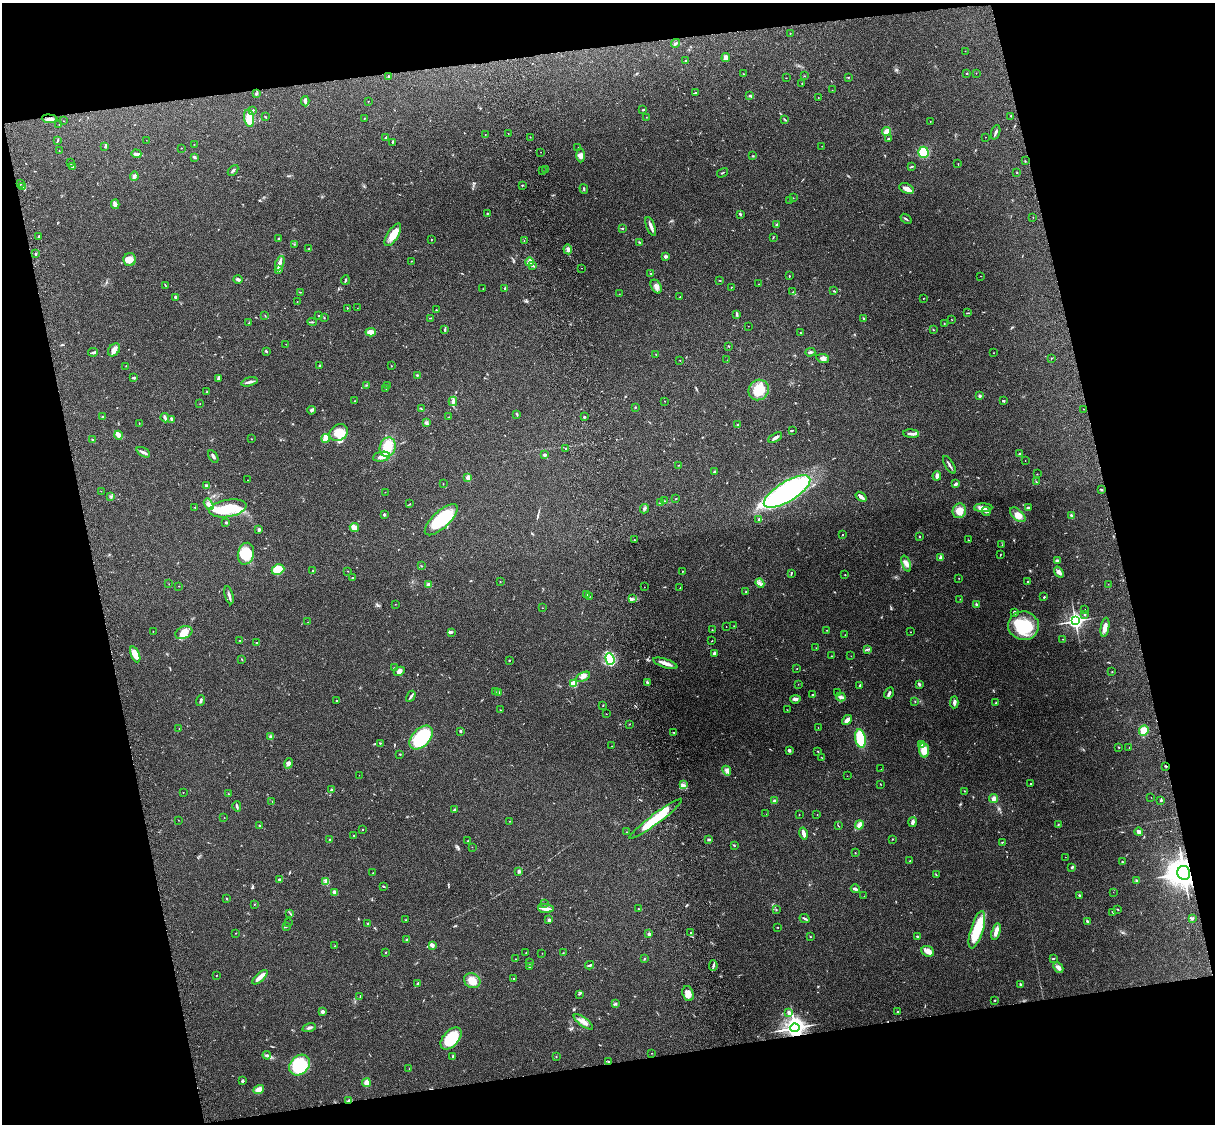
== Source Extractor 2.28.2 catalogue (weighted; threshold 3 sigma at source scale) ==
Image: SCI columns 119-4967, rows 164-4650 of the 5088 x 4927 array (HDU 1 of 3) = the unmasked area's bounding box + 8 px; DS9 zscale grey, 4 x 4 block average (1 PNG px = mean of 4 x 4 image px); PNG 1217 x 1126 px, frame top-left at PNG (2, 3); each listed source drawn as its Kron ellipse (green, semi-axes under 4 px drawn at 4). Shown black and unused: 25% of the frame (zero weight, under 3 of 4 exposures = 6% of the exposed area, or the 3 px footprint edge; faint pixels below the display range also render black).
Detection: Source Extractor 2.28.2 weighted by HDU 2 'WHT'. Background 0.211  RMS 0.0082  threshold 0.037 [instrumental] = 3 sigma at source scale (4.5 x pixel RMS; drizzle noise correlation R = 1.50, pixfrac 1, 0.05/0.05 arcsec/px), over >= 5 px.
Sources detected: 508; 2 too faint to see at this stretch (4 x 4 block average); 3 inside a brighter object's white glare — neither listed nor drawn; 6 coinciding with a brighter row at this scale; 14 inside a brighter listed object's ellipse — not listed separately; the other 483 listed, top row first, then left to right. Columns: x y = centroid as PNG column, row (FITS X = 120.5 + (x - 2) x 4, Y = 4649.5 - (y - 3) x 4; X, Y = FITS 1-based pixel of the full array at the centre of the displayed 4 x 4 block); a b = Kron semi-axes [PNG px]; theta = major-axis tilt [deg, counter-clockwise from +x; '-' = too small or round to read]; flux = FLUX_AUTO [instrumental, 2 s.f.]
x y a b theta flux
790 33 2 2 - 1.5
676 43 4 2 - 7.7
965 51 2 2 - 0.81
726 58 4 3 - 18
686 61 2 2 - 4.3
976 73 2 2 - 0.97
743 74 2 2 - 2.4
966 74 2 2 - 1.4
388 76 3 2 - 4.4
804 76 2 2 - 1.7
848 77 2 2 - 2.3
786 78 2 2 - 0.71
802 83 2 2 - 1.8
832 90 2 2 - 0.64
695 93 3 2 - 3.4
256 94 2 2 - 3.6
750 96 2 2 - 3.2
818 98 2 2 - 1.4
305 101 5 2 - 14
368 101 2 2 - 1.6
253 110 3 2 - 2.8
643 110 2 2 - 4.7
265 116 2 2 - 2.8
1011 116 2 2 - 2.2
646 117 2 2 - 1.1
249 118 9 5 -82 76
364 118 2 2 - 2.5
50 119 8 3 -4 16
785 120 4 2 - 4.4
63 121 2 2 - 1.4
930 121 2 2 - 1.1
59 125 2 2 - 2.3
887 131 4 3 - 39
996 132 7 2 70 9.9
508 133 2 2 - 2.3
485 135 2 2 - 1.1
386 137 3 2 - 7.2
530 137 2 2 - 1.4
986 137 2 2 - 1.1
888 139 3 2 - 3.4
146 140 2 2 - 1.1
57 141 4 2 - 4.2
392 142 4 2 - 4.4
194 144 2 2 - 1.2
822 146 2 2 - 0.91
104 147 2 2 - 0.81
181 148 2 2 - 1.2
578 148 2 2 - 1.1
59 151 2 2 - 2
541 152 2 2 - 0.97
923 152 5 5 - 88
136 154 5 2 - 14
581 155 7 4 -89 19
753 156 3 2 - 2.4
194 157 4 2 - 7.2
1025 161 2 2 - 2.5
71 163 2 2 - 3.7
958 164 2 2 - 1
912 166 3 2 - 3.8
72 167 3 2 - 5
233 170 6 2 47 8.7
545 170 2 2 - 3.2
543 171 2 2 - 1.7
722 173 6 2 31 3.3
1017 173 2 2 - 1.3
134 176 5 3 - 15
20 184 2 2 - 2.6
522 185 3 2 - 2.9
22 186 2 2 - 1.9
907 188 8 4 -25 28
584 189 5 2 - 4
793 198 2 2 - 2
789 200 2 2 - 1.1
115 204 5 3 - 10
487 214 2 2 - 3.4
740 214 3 2 - 6.4
1033 217 2 2 - 1.2
906 219 6 2 -38 6
777 225 3 2 - 5
651 226 10 3 -69 19
623 228 3 2 - 3.8
393 235 13 5 58 73
38 236 2 2 - 2.8
773 237 2 2 - 2.8
278 238 2 2 - 3.5
431 239 2 2 - 2.1
524 241 2 2 - 1.6
639 242 3 2 - 4.2
294 244 2 2 - 1.8
308 249 2 2 - 2.6
568 249 5 4 - 14
36 254 2 2 - 11
665 256 2 2 - 39
130 260 6 6 - 34
411 261 2 2 - 1.4
529 262 4 3 - 32
280 263 7 3 68 28
533 266 4 2 - 6.5
582 268 2 2 - 0.98
278 270 3 3 - 12
651 273 2 2 - 2.4
789 276 2 2 - 6.6
980 276 2 2 - 1
238 279 4 2 - 14
345 280 5 2 - 5.8
719 280 2 2 - 1.9
759 284 2 2 - 1.6
165 285 3 2 - 2.7
656 287 7 5 -60 22
731 287 2 2 - 2.1
483 289 2 2 - 1.8
505 289 3 2 - 6.6
834 291 3 2 - 3.5
300 292 3 2 - 1.9
793 292 4 3 - 5.8
619 294 2 2 - 1.3
175 297 2 2 - 20
680 297 2 2 - 2.5
923 298 2 2 - 1.8
297 301 2 2 - 1.4
347 308 2 2 - 2.2
357 308 2 2 - 0.72
436 310 3 2 - 1.9
967 313 3 2 - 2.4
737 315 4 2 - 6.8
265 316 2 2 - 1.7
319 316 2 2 - 2.9
324 318 2 2 - 2.7
430 318 2 2 - 1.9
863 318 3 2 - 2.9
952 320 2 2 - 1.2
249 322 3 2 - 2.5
312 322 4 2 - 4.6
944 324 2 2 - 1.8
748 326 2 2 - 1.1
445 329 4 2 - 4.7
933 330 2 2 - 2.2
371 332 5 3 - 48
800 333 2 2 - 2.6
286 344 2 2 - 0.97
728 346 2 2 - 3.6
114 350 7 5 51 33
266 351 3 2 - 5.6
93 352 5 2 - 6.4
810 352 5 2 - 8.2
993 353 2 2 - 1.3
656 354 2 2 - 2.8
823 358 6 4 -10 16
1051 358 2 2 - 1.8
680 360 2 2 - 1.3
727 360 2 2 - 0.75
320 365 3 2 - 3.7
126 366 2 2 - 1.6
392 366 2 2 - 1.5
417 375 3 2 - 4.5
134 378 3 2 - 8
219 378 4 2 - 11
249 382 8 2 16 15
366 385 2 2 - 1.6
388 386 2 2 - 1.3
386 389 2 2 - 1.6
759 390 11 9 49 110
207 391 2 2 - 2.1
980 396 2 2 - 32
354 401 2 2 - 1.4
453 401 5 3 - 11
664 401 2 2 - 2.6
1003 401 3 2 - 4.7
200 404 2 2 - 2.7
635 407 2 2 - 3.9
421 409 2 2 - 2.4
1083 409 2 2 - 1.2
311 410 4 2 - 6.1
517 414 4 2 - 3.8
103 417 2 2 - 3.2
449 417 2 2 - 1.3
584 417 2 2 - 6.2
165 418 4 2 - 7.4
171 419 4 2 - 7.4
139 423 2 2 - 1.9
426 423 3 3 - 12
738 425 3 2 - 4.8
792 430 3 2 - 2.9
339 433 10 8 33 55
911 434 8 3 -5 14
119 435 4 2 - 36
775 437 7 2 31 15
326 438 4 3 - 45
251 439 2 2 - 1.9
93 440 3 2 - 3.5
388 447 10 7 72 100
565 448 2 2 - 1.6
143 452 7 2 -28 10
1019 454 2 2 - 6.6
544 455 2 2 - 41
213 456 7 2 -59 11
381 457 8 5 10 35
1025 460 2 2 - 1.2
679 465 2 2 - 1.7
949 465 10 2 -59 11
714 472 2 2 - 3.5
1037 474 2 2 - 1.9
937 476 5 3 - 16
468 477 3 3 - 21
247 480 2 2 - 1
1036 482 3 2 - 3.5
443 484 2 2 - 1.9
955 484 4 3 - 6.5
206 486 3 3 - 6.9
1101 489 3 2 - 4.9
101 491 2 2 - 1
385 492 2 2 - 0.85
787 492 26 10 31 850
111 496 2 2 - 2.9
861 497 6 3 -38 17
676 498 2 2 - 2.9
665 501 4 2 - 4.2
660 502 2 2 - 1.9
209 504 6 2 -60 14
410 504 3 2 - 2.4
195 507 2 2 - 2.6
228 508 19 8 10 200
983 508 9 3 1 34
1028 508 2 2 - 11
644 509 5 2 - 7.4
959 511 7 6 - 60
986 511 4 3 - 14
384 515 2 2 - 8.2
1018 515 9 5 -42 43
1071 516 4 2 - 9.9
759 519 3 2 - 7.3
441 520 21 8 43 230
226 522 2 2 - 14
354 528 5 3 - 43
259 529 4 2 - 6.9
843 535 2 2 - 2.6
919 536 2 2 - 4.1
634 540 2 2 - 2.4
968 540 2 2 - 1.8
1002 545 2 2 - 1.1
246 554 11 8 75 130
1000 555 2 2 - 2.4
941 558 2 2 - 92
1057 561 3 3 - 16
906 563 8 4 -68 22
421 566 2 2 - 2.2
278 570 6 5 - 79
312 571 2 2 - 2.9
348 571 2 2 - 2.1
682 571 2 2 - 2.7
1059 572 6 3 -54 15
791 574 2 2 - 2
845 575 2 2 - 1.3
352 578 2 2 - 3.6
959 578 2 2 - 1.5
500 582 2 2 - 1.8
1028 582 2 2 - 5.6
760 583 5 2 - 6
169 584 2 2 - 0.86
1108 584 2 2 - 0.96
429 585 3 3 - 24
179 586 2 2 - 1.7
644 587 2 2 - 0.88
680 588 2 2 - 1.4
746 591 2 2 - 1.8
229 595 9 2 -74 14
587 595 3 2 - 12
590 597 2 2 - 1
1044 597 2 2 - 5.2
632 599 3 2 - 5.9
960 599 2 2 - 1.7
395 604 2 2 - 1.4
976 604 3 2 - 5.5
542 608 2 2 - 1.2
1085 609 2 2 - 0.95
1014 612 3 2 - 9
1085 614 3 2 - 4.5
1075 621 3 3 - 1300
308 622 2 2 - 0.75
734 626 2 2 - 1.3
1023 626 15 14 - 220
726 627 2 2 - 1.1
1105 627 9 3 81 33
712 630 2 2 - 1.2
827 630 2 2 - 1.8
153 631 2 2 - 1.3
451 632 3 2 - 5.4
910 632 2 2 - 1.2
184 633 9 6 22 52
845 635 2 2 - 1.8
1062 639 2 2 - 1.3
240 640 2 2 - 1.8
711 641 2 2 - 1.4
257 643 2 2 - 2.8
816 648 2 2 - 1.3
867 649 3 2 - 4.2
715 653 3 3 - 9.7
135 654 8 3 -66 63
831 656 2 2 - 1.4
851 656 2 2 - 0.7
242 659 2 2 - 2.2
610 659 6 4 -71 140
509 660 2 2 - 3.1
665 663 12 3 -18 28
394 668 2 2 - 2.7
797 669 2 2 - 1.5
399 671 6 4 29 18
1112 672 2 2 - 1.9
583 677 8 3 27 16
647 682 4 2 - 4.8
574 683 2 2 - 250
798 684 2 2 - 0.96
919 684 3 3 - 6.8
860 685 3 2 - 5.4
495 692 2 2 - 1.4
499 693 2 2 - 44
838 693 2 2 - 1.6
889 693 6 2 60 12
813 695 3 2 - 8
411 696 6 2 60 8.6
841 697 4 3 - 13
795 699 5 3 - 14
337 700 2 2 - 5.8
201 701 5 2 - 9.9
915 701 2 2 - 1.4
954 702 6 3 87 12
996 703 2 2 - 7.8
603 706 2 2 - 1.6
500 710 2 2 - 1.4
787 710 2 2 - 1.8
606 714 2 2 - 0.78
847 720 6 3 41 34
630 724 2 2 - 1.5
818 727 2 2 - 1.2
179 728 2 2 - 0.95
460 731 2 2 - 19
1144 731 5 4 - 42
674 732 2 2 - 2.2
271 737 4 3 - 7.9
421 737 14 8 45 370
860 738 9 5 -78 160
380 743 2 2 - 3.5
921 745 2 2 - 75
612 746 2 2 - 1.4
1119 747 2 2 - 3
1129 748 2 2 - 1.6
789 750 3 2 - 10
924 750 7 5 -85 55
818 752 2 2 - 1.9
400 754 2 2 - 3.4
822 758 2 2 - 1.4
288 763 5 3 - 11
1165 766 2 2 - 3.3
881 769 2 2 - 0.72
727 771 5 3 - 15
359 775 2 2 - 1
847 776 2 2 - 0.69
880 784 2 2 - 2
1030 784 2 2 - 2.8
683 785 4 2 - 8.7
331 790 3 2 - 5.7
965 791 2 2 - 1.7
183 792 2 2 - 1.6
228 794 2 2 - 2.2
1151 797 2 2 - 1.2
994 798 4 3 - 20
1161 800 3 2 - 6.4
272 801 2 2 - 1.6
774 801 2 2 - 42
237 806 5 2 - 10
454 810 4 2 - 6.2
766 814 2 2 - 1.3
799 814 2 2 - 1.4
817 814 2 2 - 2.4
224 818 2 2 - 1.5
656 819 32 5 37 180
178 820 2 2 - 0.86
509 821 2 2 - 1.4
913 822 5 3 - 11
1058 824 2 2 - 3
859 825 4 3 - 39
260 826 3 2 - 5.8
838 826 2 2 - 1.8
362 829 2 2 - 1.9
627 832 2 2 - 1.6
1139 832 4 3 - 18
804 833 6 2 -76 23
354 835 2 2 - 2.2
892 839 2 2 - 4.9
330 840 2 2 - 15
709 840 3 2 - 6.7
468 841 2 2 - 1.6
1002 842 3 2 - 2.9
734 845 3 2 - 2.9
472 847 2 2 - 0.89
855 853 2 2 - 2.1
1065 857 2 2 - 0.94
910 861 2 2 - 1.7
1122 862 3 2 - 4.2
1072 867 4 2 - 8
519 871 3 3 - 11
373 873 2 2 - 1.6
1184 873 7 6 - 4100
936 874 2 2 - 1.6
279 880 3 2 - 7.4
1136 880 2 2 - 2.5
326 881 4 3 - 10
384 887 3 2 - 3.1
855 889 5 2 - 9.7
335 892 3 3 - 16
1113 892 2 2 - 0.99
1079 895 3 2 - 5.1
864 896 2 2 - 1.7
227 898 2 2 - 5.1
254 904 2 2 - 1.6
545 904 2 2 - 1.6
638 908 2 2 - 3
546 909 8 4 -5 21
776 909 2 2 - 2
1117 909 2 2 - 2.6
1113 912 3 2 - 3
290 913 3 2 - 3.5
1192 918 4 2 - 6.5
805 919 5 2 - 6.7
405 920 2 2 - 1.5
549 920 2 2 - 32
1087 921 3 2 - 6.8
288 923 2 2 - 0.87
368 924 2 2 - 2.5
286 926 3 2 - 5
778 928 2 2 - 1.8
977 930 19 6 73 190
691 932 2 2 - 3
996 932 9 3 75 35
236 933 2 2 - 1.4
649 934 2 2 - 34
917 936 2 2 - 15
810 937 2 2 - 2.1
407 940 2 2 - 3.5
432 945 2 2 - 58
335 946 3 2 - 3.1
928 951 6 5 - 29
385 952 3 2 - 1.7
526 953 2 2 - 1.7
542 953 2 2 - 1.1
563 953 2 2 - 2.3
1053 958 3 2 - 4.8
515 959 2 2 - 1
644 959 2 2 - 2.4
529 963 2 2 - 1.5
590 965 4 2 - 7.6
529 966 2 2 - 11
713 966 5 2 - 8.4
1058 967 6 3 -45 22
216 975 2 2 - 2
260 977 9 2 42 46
514 978 2 2 - 2.4
472 981 8 7 - 53
418 983 2 2 - 6.1
1021 985 3 2 - 9
579 994 2 2 - 1.7
688 994 7 5 -72 33
360 997 3 2 - 3.5
995 1000 2 2 - 3.4
616 1004 2 2 - 4.5
322 1012 2 2 - 50
788 1012 3 3 - 10
898 1012 2 2 - 3.8
583 1022 11 3 -35 31
309 1028 7 2 16 11
795 1028 5 4 - 2600
451 1039 13 7 49 180
652 1053 2 2 - 1.2
267 1055 4 3 - 9.6
453 1056 3 2 - 6.8
556 1056 2 2 - 1.6
608 1062 2 2 - 3.9
300 1065 11 9 44 290
409 1069 2 2 - 0.99
242 1081 2 2 - 26
366 1083 4 3 - 28
259 1089 5 4 - 38
349 1101 3 2 - 6
Overlapping masked pixels (flux is a lower limit): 3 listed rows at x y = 1184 873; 795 1028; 349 1101
Diffuse or blended objects may show on this block-average render without a row.